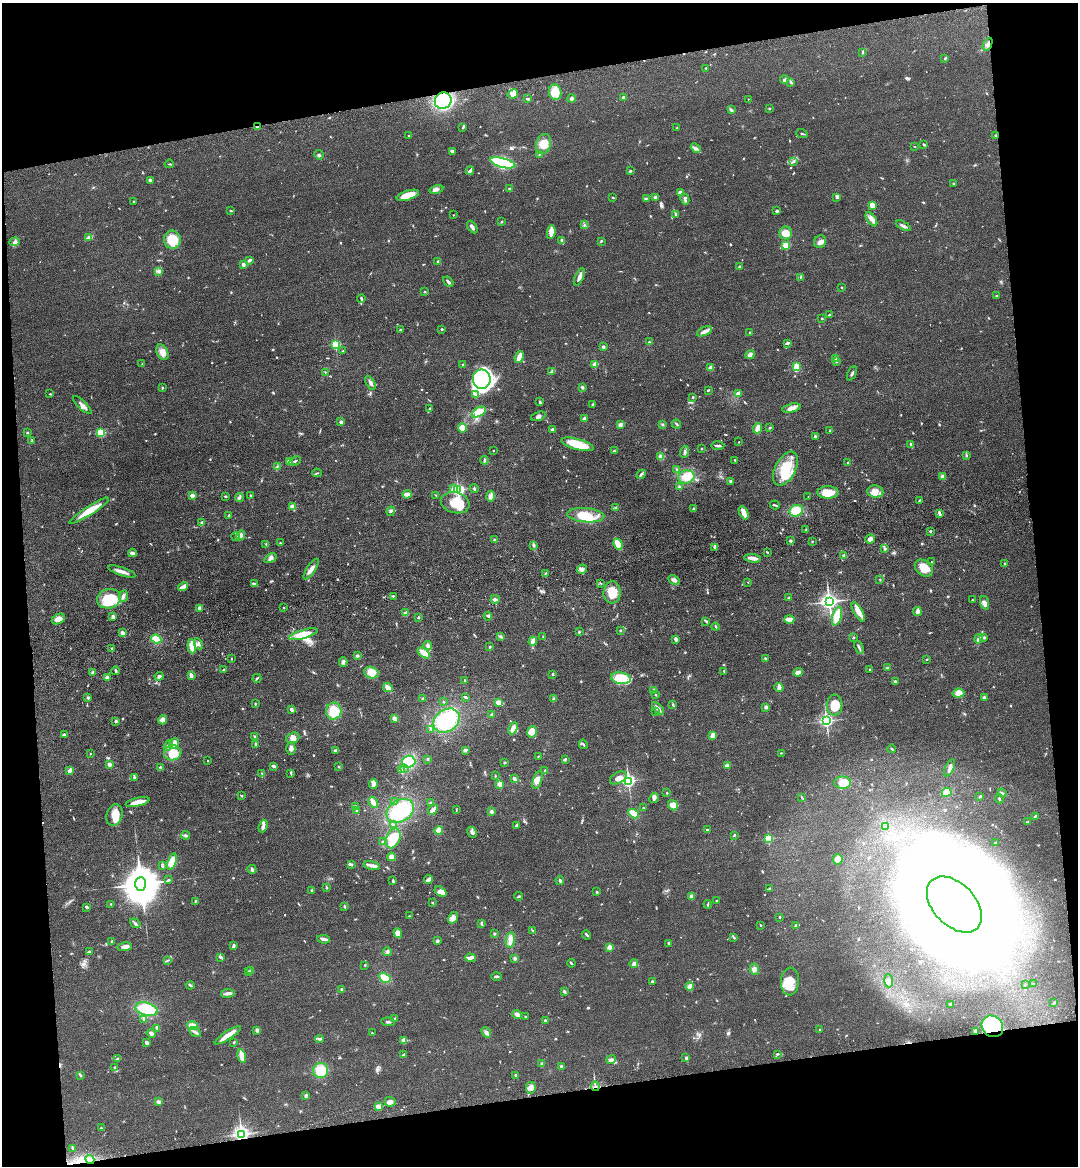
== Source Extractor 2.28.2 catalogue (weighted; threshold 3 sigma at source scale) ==
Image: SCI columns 265-4567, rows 117-4771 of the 4726 x 4887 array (HDU 1 of 3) = the unmasked area's bounding box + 8 px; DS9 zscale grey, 4 x 4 block average (1 PNG px = mean of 4 x 4 image px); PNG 1080 x 1168 px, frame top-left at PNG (2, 3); each listed source drawn as its Kron ellipse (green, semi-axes under 4 px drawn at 4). Shown black and unused: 19% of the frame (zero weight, under 3 of 4 exposures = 6% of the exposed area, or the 3 px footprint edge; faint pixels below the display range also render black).
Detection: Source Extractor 2.28.2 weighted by HDU 2 'WHT'. Background 0.0547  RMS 0.0057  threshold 0.0257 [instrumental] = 3 sigma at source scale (4.5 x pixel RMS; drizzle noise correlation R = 1.50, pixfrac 1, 0.05/0.05 arcsec/px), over >= 5 px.
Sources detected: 884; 2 too faint to see at this stretch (4 x 4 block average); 19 inside a brighter object's white glare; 3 cosmic-ray / hot-pixel residue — neither listed nor drawn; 19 coinciding with a brighter row at this scale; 54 inside a brighter listed object's ellipse — not listed separately; of the other 787, all 500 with FLUX_AUTO >= 2.36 (the completeness limit of this list) listed and drawn (287 fainter detections not listed), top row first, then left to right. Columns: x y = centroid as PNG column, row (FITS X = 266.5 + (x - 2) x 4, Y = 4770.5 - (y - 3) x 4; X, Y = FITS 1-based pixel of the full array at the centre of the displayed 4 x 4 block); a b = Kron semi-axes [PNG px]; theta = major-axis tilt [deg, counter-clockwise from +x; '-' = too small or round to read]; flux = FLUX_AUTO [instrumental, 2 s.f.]
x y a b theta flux
988 44 7 3 64 14
863 52 4 2 - 3.8
945 58 3 2 - 4.3
706 68 3 2 - 3.3
784 80 4 3 - 6.8
791 83 4 2 - 4.3
555 92 8 6 -75 56
513 94 5 4 - 29
623 97 2 2 - 27
527 99 4 2 - 4.9
571 99 4 3 - 6.6
748 99 2 2 - 2.7
443 101 9 8 - 310
769 108 3 2 - 3.7
731 110 3 2 - 5.3
257 127 2 2 - 6
463 127 3 2 - 3.5
677 128 2 2 - 2.6
802 134 6 2 -20 4.3
996 135 3 2 - 3
409 136 2 2 - 5.8
544 144 10 7 73 52
924 144 3 2 - 3.4
914 147 2 2 - 2.5
696 148 5 2 - 7.6
452 151 4 3 - 6.7
539 154 3 2 - 2.9
319 155 5 2 - 4.5
793 161 3 3 - 5.5
503 163 13 4 -15 270
169 164 4 2 - 2.7
470 171 4 3 - 6.6
630 171 3 2 - 2.7
150 180 3 2 - 7.3
953 184 2 2 - 4.2
436 189 7 3 12 12
509 189 2 2 - 3.1
680 193 2 2 - 60
408 195 11 4 17 52
613 197 2 2 - 3.9
655 197 3 2 - 10
837 197 4 3 - 6.6
646 198 2 2 - 2.5
685 199 6 2 -62 6.1
134 201 3 2 - 2.9
872 205 4 3 - 23
231 210 3 2 - 2.9
777 211 2 2 - 24
675 214 2 2 - 5.5
453 215 2 2 - 2.9
871 219 8 4 -56 16
501 222 3 2 - 2.9
584 224 2 2 - 2.7
903 226 8 3 -28 10
472 227 7 3 -59 9.8
551 232 7 3 81 15
786 233 6 6 - 36
89 238 3 2 - 5.3
172 240 9 8 - 72
562 240 2 2 - 6.6
601 241 3 2 - 2.6
15 242 5 4 - 8.2
820 242 6 5 - 16
786 245 2 2 - 170
249 260 3 2 - 9
438 261 2 2 - 6.9
243 264 3 2 - 10
739 267 3 3 - 5
159 271 3 2 - 5.7
579 277 9 2 67 17
801 277 4 2 - 4.2
448 282 6 2 -40 7.4
842 287 2 2 - 2.4
425 292 2 2 - 4.9
996 296 2 2 - 2.8
361 298 4 2 - 6
829 315 3 2 - 3.2
822 319 2 2 - 2.4
441 329 2 2 - 6.9
400 330 2 2 - 12
704 331 8 3 25 17
750 333 3 2 - 2.5
649 342 2 2 - 9.5
787 343 2 2 - 11
336 344 2 2 - 320
603 347 2 2 - 8.6
343 351 3 2 - 3.3
162 352 8 5 -64 28
750 355 5 3 - 16
519 357 6 2 68 46
835 358 4 2 - 5.5
836 362 3 2 - 3
142 364 4 2 - 3
463 364 2 2 - 2.7
595 364 2 2 - 80
796 367 4 3 - 34
711 368 3 3 - 20
552 371 2 2 - 2.4
325 372 3 2 - 2.5
852 373 8 2 66 5.7
482 379 9 9 - 120
370 383 8 3 -60 11
582 387 3 3 - 6.2
162 388 3 2 - 2.7
708 390 3 2 - 4.2
50 394 2 2 - 4.8
475 394 3 2 - 5.1
738 394 4 3 - 13
693 397 2 2 - 3.9
540 402 3 2 - 6.5
593 404 3 2 - 5.1
82 405 12 3 -45 14
430 408 2 2 - 17
791 408 9 4 15 24
479 412 7 4 30 73
538 416 7 3 18 9.1
584 418 3 2 - 9.3
341 422 2 2 - 32
620 424 4 3 - 9.4
676 424 5 2 - 4.3
662 425 3 2 - 3.2
462 428 4 4 - 48
757 428 5 3 - 34
770 428 3 2 - 2.7
552 429 3 2 - 5.4
830 430 4 2 - 3.1
101 432 2 2 - 270
27 433 3 2 - 2.5
815 436 3 3 - 4.6
32 441 4 3 - 4.4
739 442 2 2 - 4.3
577 444 17 5 -15 80
911 445 4 2 - 6.9
718 446 7 2 -1 8.3
701 449 2 2 - 5
493 450 2 2 - 2.6
614 451 2 2 - 4.9
684 452 6 2 73 7.5
966 455 3 2 - 3.8
661 457 4 3 - 18
484 460 4 2 - 4.6
735 460 2 2 - 4.8
290 461 3 3 - 19
295 461 6 2 28 6.5
847 463 3 2 - 3.6
277 466 4 2 - 3.3
677 469 3 2 - 2.8
785 469 18 10 62 120
317 473 4 2 - 3.1
641 474 5 2 - 5.6
942 476 3 3 - 11
686 477 8 6 12 44
730 481 3 2 - 8.7
679 487 2 2 - 33
453 488 2 2 - 38
474 489 4 2 - 3.1
458 490 2 2 - 700
875 491 8 6 -6 23
828 492 10 6 1 58
407 494 4 2 - 43
192 495 2 2 - 56
250 495 2 2 - 3.2
436 495 3 2 - 2.6
225 496 3 2 - 3.8
491 496 5 4 - 13
808 497 2 2 - 3.7
239 498 4 3 - 6.9
919 500 2 2 - 3.1
455 503 14 10 -13 82
775 505 5 2 - 4
292 507 3 3 - 16
615 507 3 2 - 3.4
694 509 3 3 - 6.2
89 511 23 4 32 69
391 511 5 3 - 5.9
796 511 7 5 27 58
744 513 7 3 -65 30
939 513 4 3 - 6.6
229 515 2 2 - 3.3
586 515 18 7 -5 69
202 523 3 3 - 6.9
806 530 4 2 - 3.8
930 531 3 2 - 4.7
241 535 5 4 - 11
236 537 4 2 - 5.1
870 539 5 4 - 13
495 540 3 2 - 7.8
790 541 2 2 - 17
812 541 2 2 - 2.8
280 543 2 2 - 2.6
266 544 4 2 - 4.7
618 544 6 2 -64 78
533 545 4 2 - 5.1
715 548 2 2 - 7.4
885 549 3 2 - 4
767 552 2 2 - 3.6
132 553 4 3 - 11
844 555 3 2 - 4.1
270 558 6 3 33 10
752 558 8 3 -8 26
931 562 2 2 - 2.8
1005 564 2 2 - 4.2
924 568 10 7 -36 55
311 569 12 3 57 22
582 569 5 4 - 12
122 571 14 3 -18 19
545 573 2 2 - 2.4
674 580 6 3 -28 14
880 580 2 2 - 2.5
748 582 2 2 - 2.5
601 583 3 2 - 2.4
254 584 4 2 - 14
183 586 5 2 - 29
612 592 11 8 86 67
123 596 6 3 72 9.9
393 596 4 2 - 2.7
789 598 3 2 - 3.1
109 599 12 9 14 92
495 599 4 2 - 7.2
972 600 2 2 - 2.6
829 602 3 3 - 1800
985 603 7 3 -71 15
199 608 4 3 - 10
284 608 2 2 - 2.5
858 612 11 4 -59 32
917 612 4 2 - 30
406 613 3 2 - 12
488 616 4 4 - 7.2
837 616 9 4 73 70
113 617 4 3 - 5.7
418 617 2 2 - 3.3
58 619 7 5 28 25
789 619 5 2 - 38
706 621 4 2 - 3.4
716 627 4 2 - 4.2
620 630 2 2 - 13
579 632 2 2 - 3.3
123 633 4 3 - 11
303 634 15 4 16 65
501 636 3 2 - 2.5
543 637 3 2 - 2.5
853 638 2 2 - 3.6
984 638 4 2 - 2.8
156 639 5 4 - 64
676 639 4 3 - 8.5
978 639 5 4 - 9.8
533 641 4 3 - 24
198 644 6 4 -63 9.9
192 646 7 3 -83 46
428 646 4 3 - 9.6
490 647 2 2 - 3.2
859 647 7 2 -68 7.2
112 648 2 2 - 3.7
424 653 7 3 -38 48
357 656 3 3 - 4.9
765 658 2 2 - 8.9
231 659 2 2 - 2.9
927 659 2 2 - 2.5
343 662 4 3 - 7.8
887 668 3 2 - 4.4
870 669 2 2 - 2.6
223 670 3 2 - 3.6
116 671 4 2 - 5.6
724 671 2 2 - 4.5
371 672 7 5 -17 39
798 672 5 3 - 17
93 673 3 2 - 7.8
553 674 2 2 - 3.4
159 676 4 4 - 7.1
191 676 4 2 - 15
107 677 2 2 - 61
257 678 4 2 - 3.6
621 678 10 6 -11 81
465 681 4 2 - 4.5
895 682 2 2 - 26
779 687 4 3 - 8.5
388 688 5 3 - 20
654 691 4 3 - 4.5
958 693 6 4 8 22
655 694 3 2 - 3.2
465 697 3 2 - 4.7
88 698 3 3 - 4.3
984 698 3 3 - 5.8
423 699 3 2 - 4
554 699 3 2 - 6.3
444 702 2 2 - 6.5
499 702 4 3 - 22
255 704 3 2 - 2.8
673 704 4 2 - 3.2
835 705 10 8 88 46
766 707 3 3 - 7
291 709 4 2 - 9.7
658 709 8 3 -48 14
334 711 8 8 - 77
656 712 2 2 - 2.4
492 715 3 2 - 9
394 718 3 3 - 12
163 720 5 3 - 19
446 720 14 11 35 210
116 721 3 3 - 5.4
826 721 2 2 - 970
513 728 6 3 65 26
431 729 2 2 - 2.7
532 732 6 5 - 28
64 734 4 2 - 5.1
713 735 4 3 - 22
255 737 3 2 - 5.2
293 738 6 5 - 21
174 744 5 5 - 21
256 744 4 2 - 4.4
583 744 5 2 - 4.7
169 745 5 2 - 6.1
291 748 6 4 90 13
892 749 4 2 - 2.7
336 750 4 3 - 6.7
465 750 3 3 - 7.9
173 753 9 7 18 61
781 753 3 2 - 2.7
90 754 2 2 - 2.7
538 756 2 2 - 2.9
427 759 2 2 - 3.5
565 759 3 2 - 3.6
207 761 2 2 - 2.8
409 762 6 6 - 120
504 763 2 2 - 3.9
109 764 4 3 - 9.8
727 765 2 2 - 66
274 766 4 2 - 8.8
160 767 3 3 - 4.9
339 767 2 2 - 2.5
404 768 2 2 - 2.4
950 768 9 3 64 12
402 770 3 3 - 5.3
69 771 4 2 - 18
545 771 3 2 - 3.3
262 773 3 2 - 2.9
291 774 4 2 - 2.9
495 776 2 2 - 2.7
134 777 2 2 - 7.5
618 778 9 5 29 21
514 779 4 2 - 14
537 780 9 4 71 21
628 781 2 2 - 930
843 783 8 6 -1 42
373 784 5 3 - 14
500 784 3 3 - 20
947 792 5 4 - 37
667 793 2 2 - 3.5
1002 793 4 2 - 5.6
241 795 3 2 - 2.7
802 797 3 2 - 2.5
980 797 3 2 - 3.6
654 798 5 4 - 10
999 799 4 2 - 5.4
138 802 12 3 13 40
373 802 6 2 -58 38
394 802 3 2 - 3
430 803 2 2 - 3.5
673 805 5 4 - 30
355 806 3 2 - 3.7
644 807 3 2 - 3.2
433 810 5 2 - 26
456 810 4 2 - 3
357 811 3 2 - 6.7
400 811 15 10 31 190
492 812 3 3 - 8.1
634 814 6 4 -32 49
115 815 11 8 73 48
1035 816 3 2 - 3.1
1028 822 3 2 - 3.1
393 825 2 2 - 6.4
516 825 3 3 - 4.1
263 826 6 3 71 9.9
885 827 4 2 - 3.6
439 830 4 4 - 28
707 830 2 2 - 3.4
472 832 6 4 -63 11
185 835 4 2 - 5.7
734 835 3 2 - 3.2
393 838 10 6 67 77
768 839 2 2 - 240
382 842 2 2 - 2.4
996 842 4 2 - 3.6
391 857 4 4 - 18
838 859 5 5 - 19
172 862 8 4 72 42
351 864 4 2 - 4.2
162 866 4 2 - 7.2
372 866 8 3 -14 13
252 869 4 3 - 7.6
168 880 2 2 - 3.8
428 880 4 2 - 24
393 881 3 2 - 5.5
560 881 4 2 - 8.8
141 884 7 5 -90 15000
326 887 3 2 - 3.5
769 888 3 2 - 2.8
312 891 4 3 - 4
441 892 6 4 -35 30
597 892 3 2 - 2.7
519 896 4 2 - 4.2
692 896 2 2 - 71
196 901 2 2 - 3.4
716 901 2 2 - 2.5
432 903 2 2 - 3.8
111 904 2 2 - 2.8
708 904 4 2 - 3.4
954 904 33 21 -46 17000
344 906 3 2 - 2.7
87 907 3 2 - 7.4
409 916 3 2 - 2.7
779 917 2 2 - 3
453 918 6 4 58 19
135 923 6 3 -35 6.9
481 923 3 3 - 4.7
760 925 2 2 - 2.9
795 925 2 2 - 2.4
532 930 4 2 - 3.2
398 933 5 4 - 27
494 934 2 2 - 2.5
587 935 5 2 - 5.3
734 937 4 2 - 4.3
324 939 6 2 -8 15
510 940 8 4 79 17
112 941 2 2 - 5.7
437 941 3 2 - 6.4
669 943 3 2 - 6.4
233 946 4 2 - 7.7
124 947 7 4 9 16
610 947 2 2 - 98
89 952 3 2 - 6.6
387 952 4 3 - 5.9
221 957 4 2 - 12
471 958 5 3 - 11
515 958 4 3 - 4.9
167 960 3 2 - 3
571 963 4 2 - 3.4
634 964 4 3 - 11
365 965 2 2 - 3.5
754 969 6 4 -81 12
248 971 2 2 - 6.8
251 971 3 2 - 4.6
496 976 5 2 - 5.3
385 978 6 4 -30 58
652 981 2 2 - 4.4
790 981 14 9 86 83
889 981 6 4 -86 14
1025 984 2 2 - 2.4
1033 984 2 2 - 3.8
190 985 4 2 - 5.1
690 986 4 3 - 18
342 989 3 2 - 3.7
564 991 3 3 - 5.9
228 993 7 2 9 19
1054 1002 3 2 - 4.6
950 1004 4 2 - 3.1
146 1009 11 6 -15 110
517 1015 5 3 - 13
525 1016 2 2 - 6.7
144 1019 3 3 - 5.9
394 1019 3 2 - 6.5
545 1020 2 2 - 6.4
388 1022 7 2 -6 7
192 1026 5 3 - 38
992 1026 11 10 - 260
157 1028 3 2 - 14
257 1030 4 4 - 7
820 1030 2 2 - 2.4
975 1031 3 2 - 4.2
195 1032 6 3 -29 9
486 1032 5 3 - 8.4
151 1033 4 3 - 12
372 1033 3 2 - 2.4
228 1035 15 4 33 33
319 1039 4 3 - 7.6
404 1040 3 2 - 38
234 1042 2 2 - 2.5
147 1043 3 3 - 9.7
403 1054 3 2 - 3.7
778 1054 2 2 - 3.1
242 1056 7 3 -77 41
686 1058 3 3 - 4.3
117 1059 3 2 - 4.5
611 1059 5 3 - 7.9
541 1064 4 2 - 3.5
561 1066 2 2 - 17
114 1067 2 2 - 2.6
321 1070 7 7 - 66
80 1075 3 2 - 2.8
516 1075 2 2 - 16
595 1086 5 2 - 6.4
531 1088 6 4 80 15
306 1095 3 2 - 7.8
158 1102 4 3 - 9.1
390 1102 6 5 - 12
378 1106 4 3 - 13
101 1128 2 2 - 4.8
241 1135 3 2 - 950
72 1148 3 2 - 4.3
90 1159 5 2 - 4.6
Overlapping masked pixels (flux is a lower limit): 8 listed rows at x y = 988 44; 443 101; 257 127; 996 135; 992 1026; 595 1086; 241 1135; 90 1159
Diffuse or blended objects may show on this block-average render without a row.